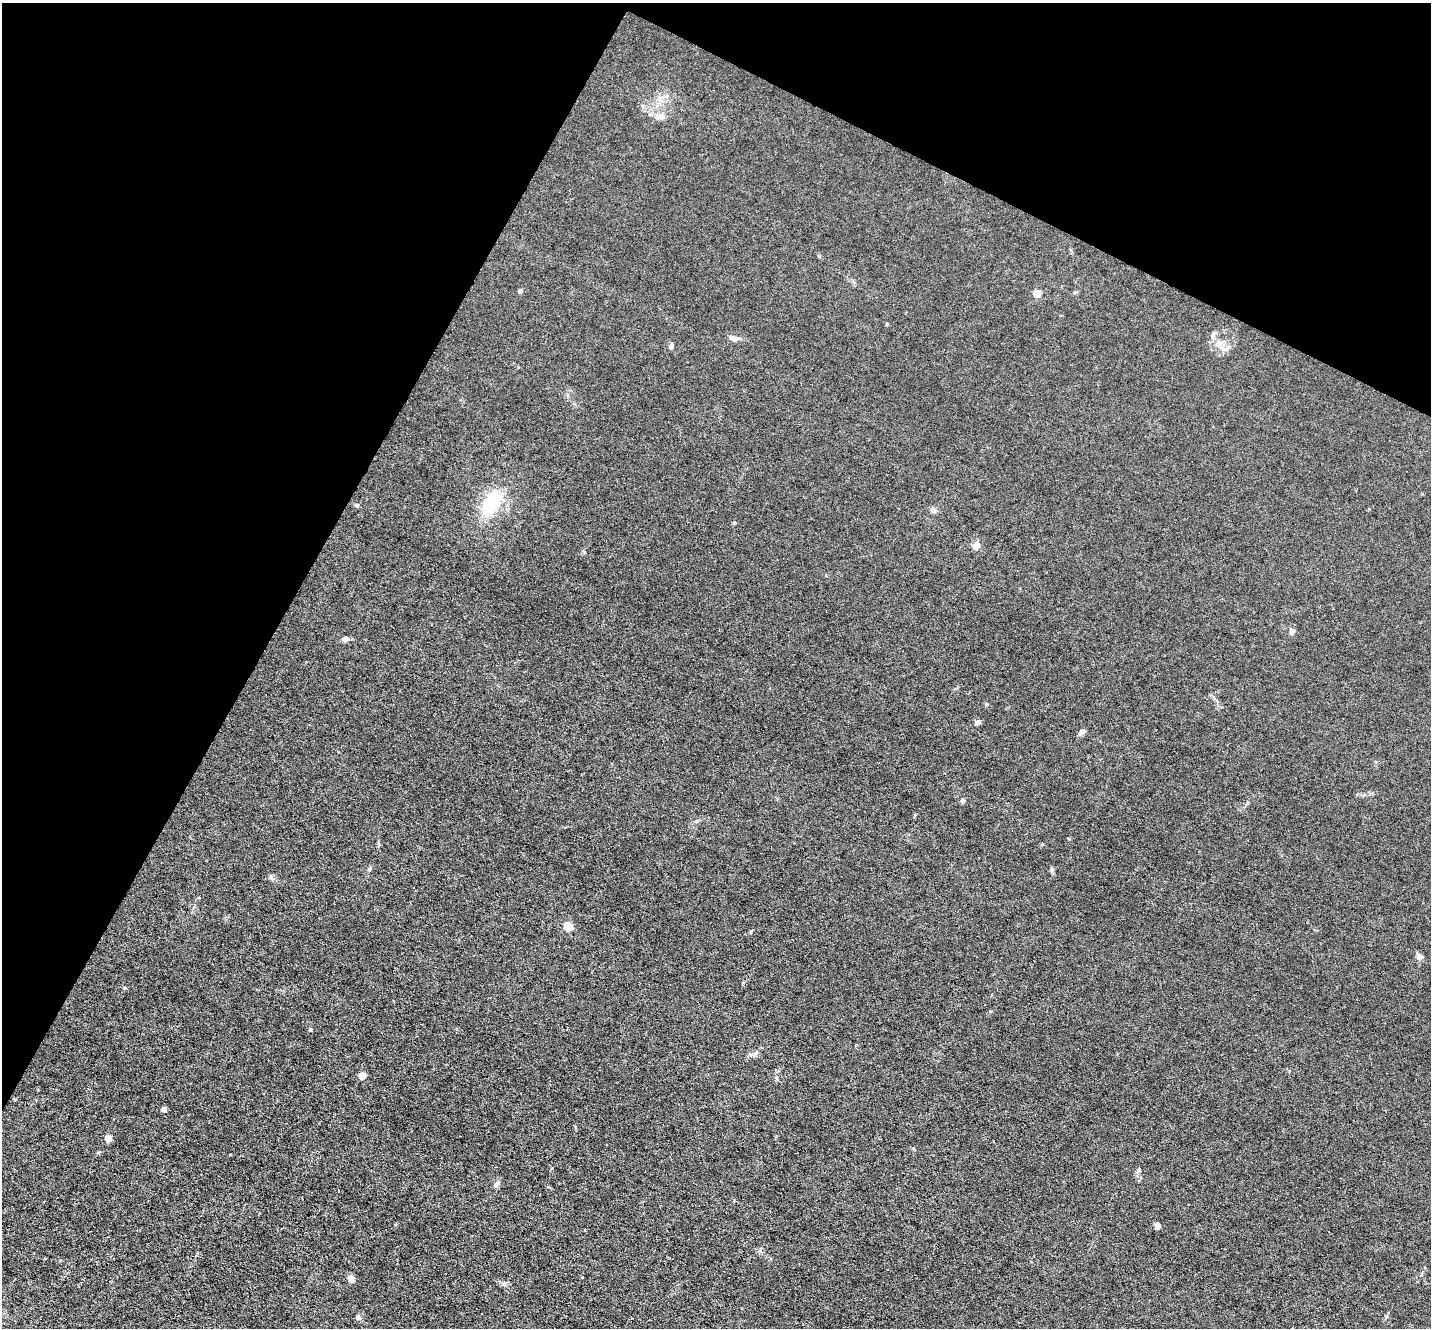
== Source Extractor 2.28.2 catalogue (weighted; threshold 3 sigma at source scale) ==
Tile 2 of 4 x 4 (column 2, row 1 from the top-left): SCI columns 1430-2858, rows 4261-5586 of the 5717 x 5729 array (HDU 1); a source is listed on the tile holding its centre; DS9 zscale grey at full resolution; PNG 1433 x 1330 px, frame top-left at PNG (2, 3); no overlay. Shown black and unused: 27% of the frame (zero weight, under 3 of 6 exposures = <1% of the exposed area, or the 3 px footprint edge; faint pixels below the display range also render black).
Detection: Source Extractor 2.28.2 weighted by HDU 2 'WHT'; one run over the whole footprint, this tile lists its part. Background 0.0113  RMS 0.0037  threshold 0.015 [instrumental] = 3 sigma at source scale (4.09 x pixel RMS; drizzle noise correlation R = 1.36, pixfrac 0.8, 0.05/0.05 arcsec/px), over >= 5 px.
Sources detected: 36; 1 inside a brighter listed object's ellipse — not listed separately; the other 35 listed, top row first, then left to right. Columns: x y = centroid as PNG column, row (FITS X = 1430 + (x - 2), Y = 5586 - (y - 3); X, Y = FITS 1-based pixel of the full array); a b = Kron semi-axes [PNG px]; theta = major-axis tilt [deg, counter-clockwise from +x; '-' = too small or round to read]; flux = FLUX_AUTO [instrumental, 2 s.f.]
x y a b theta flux
661 117 12 8 3 2.5
520 291 4 4 - 1.3
1075 292 5 5 - 0.53
1037 294 5 4 - 8.1
887 324 4 4 - 0.44
1213 335 9 5 63 1
734 339 10 6 -9 1.9
1219 343 12 6 -33 2.2
671 347 6 5 - 0.93
491 503 30 17 61 18
357 505 5 5 - 0.73
933 510 7 6 - 1.5
734 523 5 4 - 0.41
976 546 10 9 - 1.9
1292 631 9 7 30 1
346 639 6 6 - 1.4
987 704 5 4 - 0.55
978 722 7 6 - 0.98
1081 732 8 5 47 1.4
963 801 6 5 - 0.94
369 869 7 4 71 0.54
1052 870 7 5 -73 0.68
271 877 7 5 67 0.68
568 926 5 5 - 15
1419 957 8 7 - 1.4
125 988 4 3 - 0.57
310 1030 5 4 - 0.48
362 1076 4 4 - 6.7
164 1110 4 4 - 2.4
108 1138 5 4 - 7.9
1139 1170 5 5 - 0.68
497 1184 11 5 43 0.95
1157 1226 7 6 - 1.2
351 1278 10 7 -55 1.3
358 1317 7 6 - 0.87